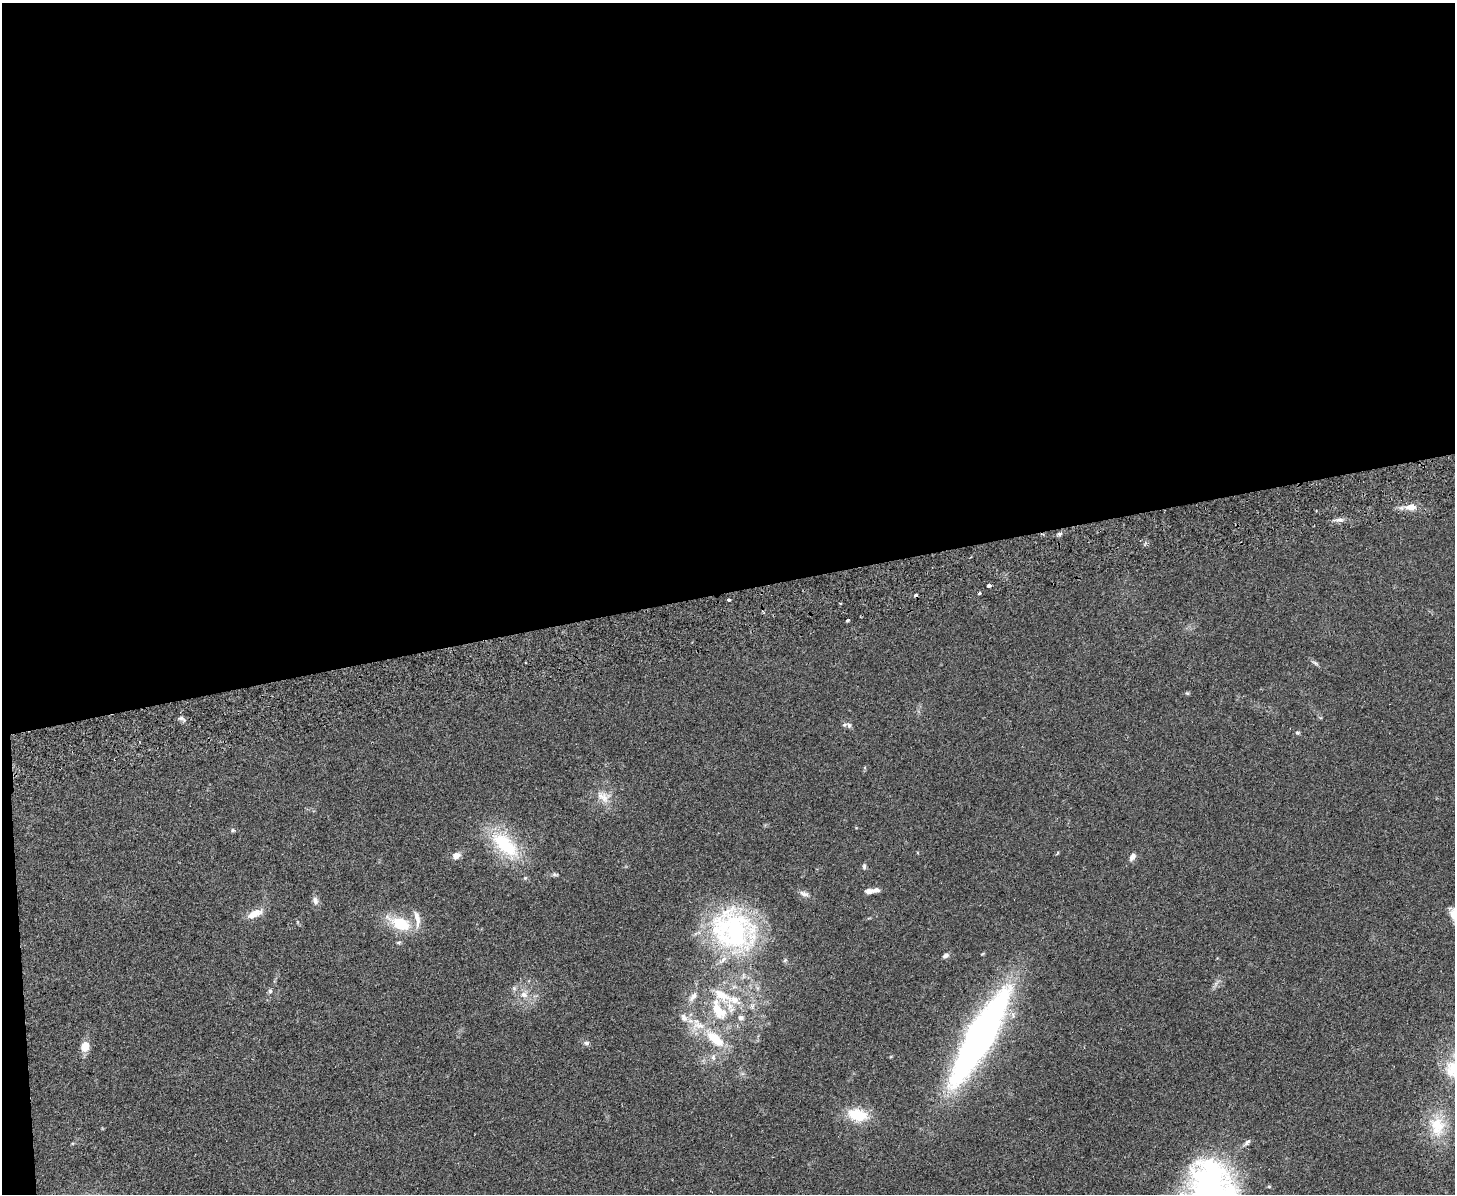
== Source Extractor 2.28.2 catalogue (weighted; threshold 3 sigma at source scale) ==
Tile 1 of 3 x 4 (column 1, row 1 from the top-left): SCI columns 259-1711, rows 3631-4822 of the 4766 x 4878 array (HDU 1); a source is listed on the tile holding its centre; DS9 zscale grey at full resolution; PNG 1457 x 1196 px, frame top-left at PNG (2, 3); no overlay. Shown black and unused: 50% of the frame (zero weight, under 2 of 3 exposures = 3% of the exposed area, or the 3 px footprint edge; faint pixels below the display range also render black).
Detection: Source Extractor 2.28.2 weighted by HDU 2 'WHT'; one run over the whole footprint, this tile lists its part. Background 0.0672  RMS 0.0079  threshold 0.0354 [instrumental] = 3 sigma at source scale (4.5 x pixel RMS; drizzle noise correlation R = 1.50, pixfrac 1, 0.05/0.05 arcsec/px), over >= 5 px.
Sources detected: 51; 1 cosmic-ray / hot-pixel residue — not listed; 5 inside a brighter listed object's ellipse — not listed separately; the other 45 listed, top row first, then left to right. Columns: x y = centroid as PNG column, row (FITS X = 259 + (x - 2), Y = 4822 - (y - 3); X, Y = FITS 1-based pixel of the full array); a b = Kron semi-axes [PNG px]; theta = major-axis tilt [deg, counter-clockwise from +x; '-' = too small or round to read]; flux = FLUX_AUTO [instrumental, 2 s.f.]
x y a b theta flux
1411 507 13 7 2 7.8
1340 520 12 4 0 2.8
1059 534 6 5 - 1.7
988 586 4 3 - 6.2
979 593 4 3 - 1.6
729 600 3 3 - 2.1
840 604 3 3 - 1.2
847 620 4 3 - 1.5
1315 663 10 4 -32 1.8
1187 693 6 4 -41 0.93
182 719 12 6 -31 2.4
849 725 8 7 - 2.2
1297 733 6 5 - 1.2
603 797 22 14 -24 11
233 830 6 5 - 1.3
505 844 39 18 -43 54
456 856 9 7 28 5.5
1132 857 11 7 59 3.5
864 867 8 5 -90 1.6
555 874 9 5 -5 1.6
525 878 5 5 - 1.1
869 891 15 6 9 4.2
804 894 14 6 -18 3.2
315 900 10 7 -74 3.4
254 914 23 9 22 9.1
400 923 27 14 -24 28
734 930 58 49 -42 140
946 955 7 5 41 2.6
785 960 6 5 - 1.3
514 988 6 6 - 1.7
270 991 6 6 - 1.5
524 995 11 8 -6 5.7
693 996 16 7 55 4.5
734 1000 17 10 -25 10
719 1011 27 15 -51 25
684 1018 13 8 -61 4.6
741 1018 9 7 -12 3
980 1036 77 20 61 440
715 1039 31 13 -40 25
587 1043 8 6 -1 1.9
85 1047 12 9 77 9
713 1057 9 6 -81 2.6
858 1115 27 16 -12 22
1437 1126 31 22 -82 28
1247 1142 13 5 46 2.5